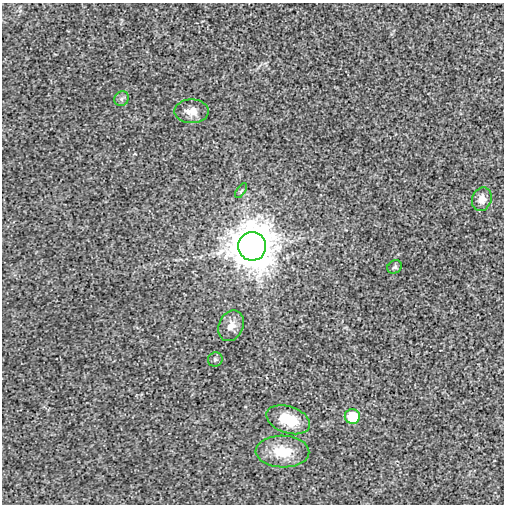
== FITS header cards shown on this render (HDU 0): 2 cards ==
NAXIS1  =                  502
NAXIS2  =                  502

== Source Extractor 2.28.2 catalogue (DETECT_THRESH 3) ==
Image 502 x 502 px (HDU 0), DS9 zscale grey, 1 PNG px = 1 image px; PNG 506 x 506 px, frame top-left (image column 1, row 502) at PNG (2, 3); each listed source drawn as its Kron ellipse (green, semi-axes under 4 px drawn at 4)
Background -1.03e-04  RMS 0.0026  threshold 0.00774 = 3 sigma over >= 5 px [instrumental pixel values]
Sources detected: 11; all 11 listed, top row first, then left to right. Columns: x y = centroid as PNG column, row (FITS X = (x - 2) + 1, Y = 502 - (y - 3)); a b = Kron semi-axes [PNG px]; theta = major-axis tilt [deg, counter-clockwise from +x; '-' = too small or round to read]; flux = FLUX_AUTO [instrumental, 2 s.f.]
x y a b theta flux
121 99 8 7 - 0.51
192 111 17 12 0 1.8
241 191 8 3 56 0.22
482 199 12 9 72 1.3
252 246 14 14 - 540
395 267 8 6 30 0.36
231 326 16 12 66 1.6
215 359 7 7 - 0.39
352 416 7 7 - 4.4
288 420 22 13 -19 5.1
282 452 27 16 -2 5.1